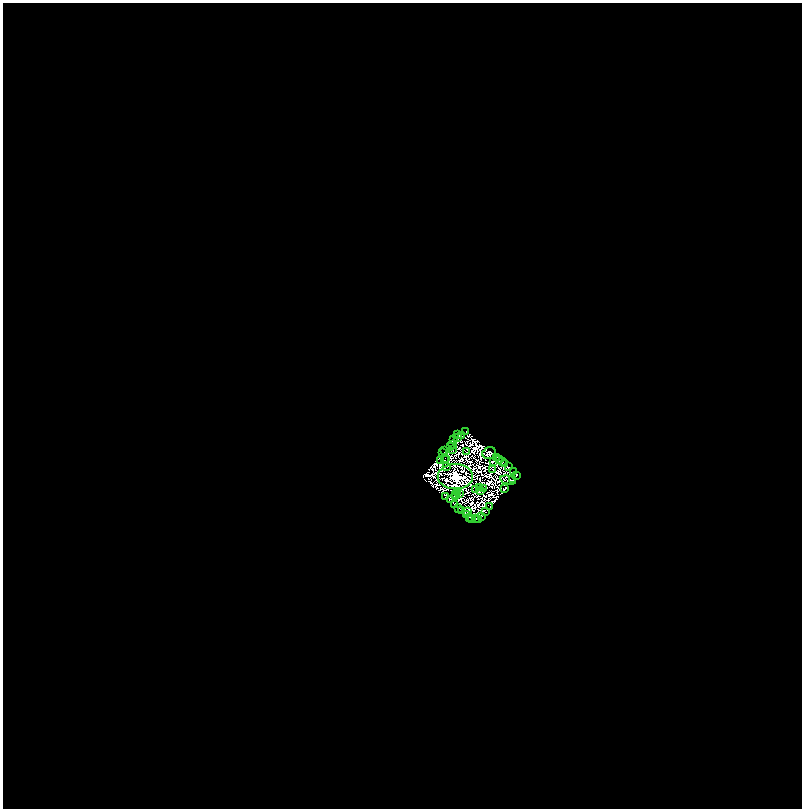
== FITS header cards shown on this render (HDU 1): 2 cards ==
NAXIS1  =                 1599
NAXIS2  =                 1612

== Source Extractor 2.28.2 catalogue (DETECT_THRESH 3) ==
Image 1599 x 1612 px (HDU 1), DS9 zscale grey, zoomed out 1/2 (1 PNG px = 2 x 2 image px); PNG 804 x 810 px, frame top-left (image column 2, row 1611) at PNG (3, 3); each listed source drawn as its Kron ellipse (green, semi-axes under 4 px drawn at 4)
Background 0.4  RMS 8.0e-07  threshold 2.40e-06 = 3 sigma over >= 5 px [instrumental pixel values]
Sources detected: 174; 123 cannot appear on this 1/2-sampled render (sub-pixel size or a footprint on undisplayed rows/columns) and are neither listed nor drawn; the other 51 listed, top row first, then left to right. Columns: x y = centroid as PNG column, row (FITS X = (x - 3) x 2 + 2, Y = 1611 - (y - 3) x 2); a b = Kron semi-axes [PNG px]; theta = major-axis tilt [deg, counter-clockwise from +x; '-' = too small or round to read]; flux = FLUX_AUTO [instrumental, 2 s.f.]
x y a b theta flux
466 432 2 2 - 0.58
458 434 3 1 - 0.36
461 436 2 1 - 0.07
458 437 3 1 - 0.34
454 440 3 1 - 1.4
452 444 2 1 - 0.055
450 447 3 1 - 0.19
445 450 2 1 - 0.55
452 450 3 1 - 0.012
466 452 2 1 - 0.07
442 453 2 1 - 0.015
489 453 7 6 - 2.1
496 457 3 2 - 0.3
445 458 2 1 - 0.14
500 459 2 1 - 0.0053
440 460 2 1 - 0.6
445 460 2 1 - 0.26
493 462 3 2 - 0.11
503 462 2 1 - 0.69
505 464 2 1 - 0.026
447 467 2 1 - 0.16
508 467 3 2 - 0.6
493 470 2 1 - 0.41
514 471 2 1 - 0.087
516 475 3 2 - 2.6
455 477 17 12 0 770
508 480 8 3 -14 1
513 480 2 2 - 1.5
479 488 3 1 - 0.37
476 489 3 1 - 0.66
484 489 2 1 - 0.0035
505 489 4 2 - 0.24
481 490 2 1 - 0.76
458 493 2 1 - 0.3
456 494 2 1 - 0.094
460 494 2 2 - 0.39
455 496 3 2 - 0.18
445 497 2 1 - 0.26
451 500 2 1 - 0.51
455 504 3 3 - 3.8
490 507 3 1 - 0.84
458 508 2 1 - 0.91
461 510 3 2 - 0.46
467 512 2 1 - 1
486 512 2 1 - 0.6
467 515 2 1 - 0.31
481 516 2 1 - 0.57
469 517 2 1 - 0.55
476 519 2 1 - 0.41
472 520 3 1 - 0.35
478 520 3 2 - 1.2
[123 sub-pixel or undisplayed-footprint detections neither listed nor drawn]